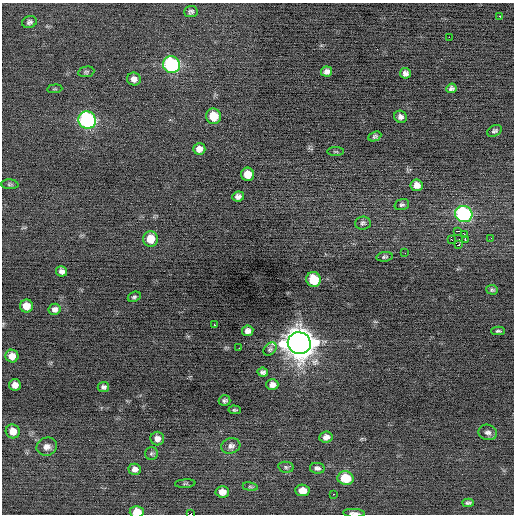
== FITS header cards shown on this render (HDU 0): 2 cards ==
NAXIS1  =                  512 / Axis length
NAXIS2  =                  512 / Axis length

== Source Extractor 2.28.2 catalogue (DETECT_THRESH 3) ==
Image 512 x 512 px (HDU 0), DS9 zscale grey, 1 PNG px = 1 image px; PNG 516 x 516 px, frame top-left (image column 1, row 512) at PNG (2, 3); each listed source drawn as its Kron ellipse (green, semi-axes under 4 px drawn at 4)
Background -0.109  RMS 0.7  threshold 2.1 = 3 sigma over >= 5 px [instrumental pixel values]
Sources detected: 73; all 73 listed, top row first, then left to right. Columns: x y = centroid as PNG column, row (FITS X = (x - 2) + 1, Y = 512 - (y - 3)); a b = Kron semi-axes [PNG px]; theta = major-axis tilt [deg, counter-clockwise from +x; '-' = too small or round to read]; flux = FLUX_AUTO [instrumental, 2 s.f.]
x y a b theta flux
191 12 7 5 5 110
500 16 2 2 - 620
29 22 7 6 - 130
449 37 2 2 - 310
171 65 8 8 - 7400
86 72 8 5 10 80
327 72 5 5 - 190
405 73 5 5 - 180
134 79 7 6 - 230
451 88 5 4 - 120
55 89 8 3 5 52
213 116 7 7 - 1000
400 117 6 6 - 170
87 120 9 8 - 9200
494 131 8 5 27 110
375 136 7 4 25 90
199 149 6 5 - 270
336 152 8 4 0 62
248 174 7 6 - 560
10 184 8 5 -4 88
417 185 6 5 - 310
238 196 6 5 - 170
402 205 7 5 18 98
464 214 9 8 - 7000
363 223 8 6 5 110
458 231 3 2 - 4600
464 234 4 2 - 46
491 238 2 2 - 22
150 239 8 7 - 680
451 239 3 2 - 720
465 240 3 2 - 140
458 245 3 2 - 3200
405 253 2 2 - 59
384 257 8 4 8 85
62 271 5 5 - 170
313 279 7 7 - 1400
492 290 6 5 - 82
134 297 7 5 26 88
26 306 6 6 - 500
55 309 6 5 - 190
214 325 2 2 - 240
248 331 6 5 - 200
498 331 7 3 0 86
299 343 11 11 - 83000
239 348 2 2 - 51
270 349 8 5 45 93
12 356 6 6 - 370
263 372 5 4 - 130
15 385 6 6 - 290
272 385 6 5 - 220
103 387 5 5 - 120
225 401 6 5 - 100
235 410 6 3 -3 68
13 431 7 7 - 430
488 432 9 7 -19 180
326 437 7 5 7 220
157 439 7 6 - 240
231 446 9 7 16 190
47 447 10 9 - 260
151 453 6 6 - 81
286 467 8 5 -10 100
317 468 7 5 -11 140
135 469 6 5 - 200
345 478 8 7 - 1400
185 484 10 4 5 65
250 487 7 4 -8 72
302 490 7 6 - 430
222 492 7 5 -4 310
333 494 2 2 - 310
468 503 5 4 - 98
137 512 7 5 1 690
354 513 11 3 -3 150
190 514 3 2 - 810
At the frame edge (FLAGS 8, measured only in part): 3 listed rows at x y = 137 512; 354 513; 190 514